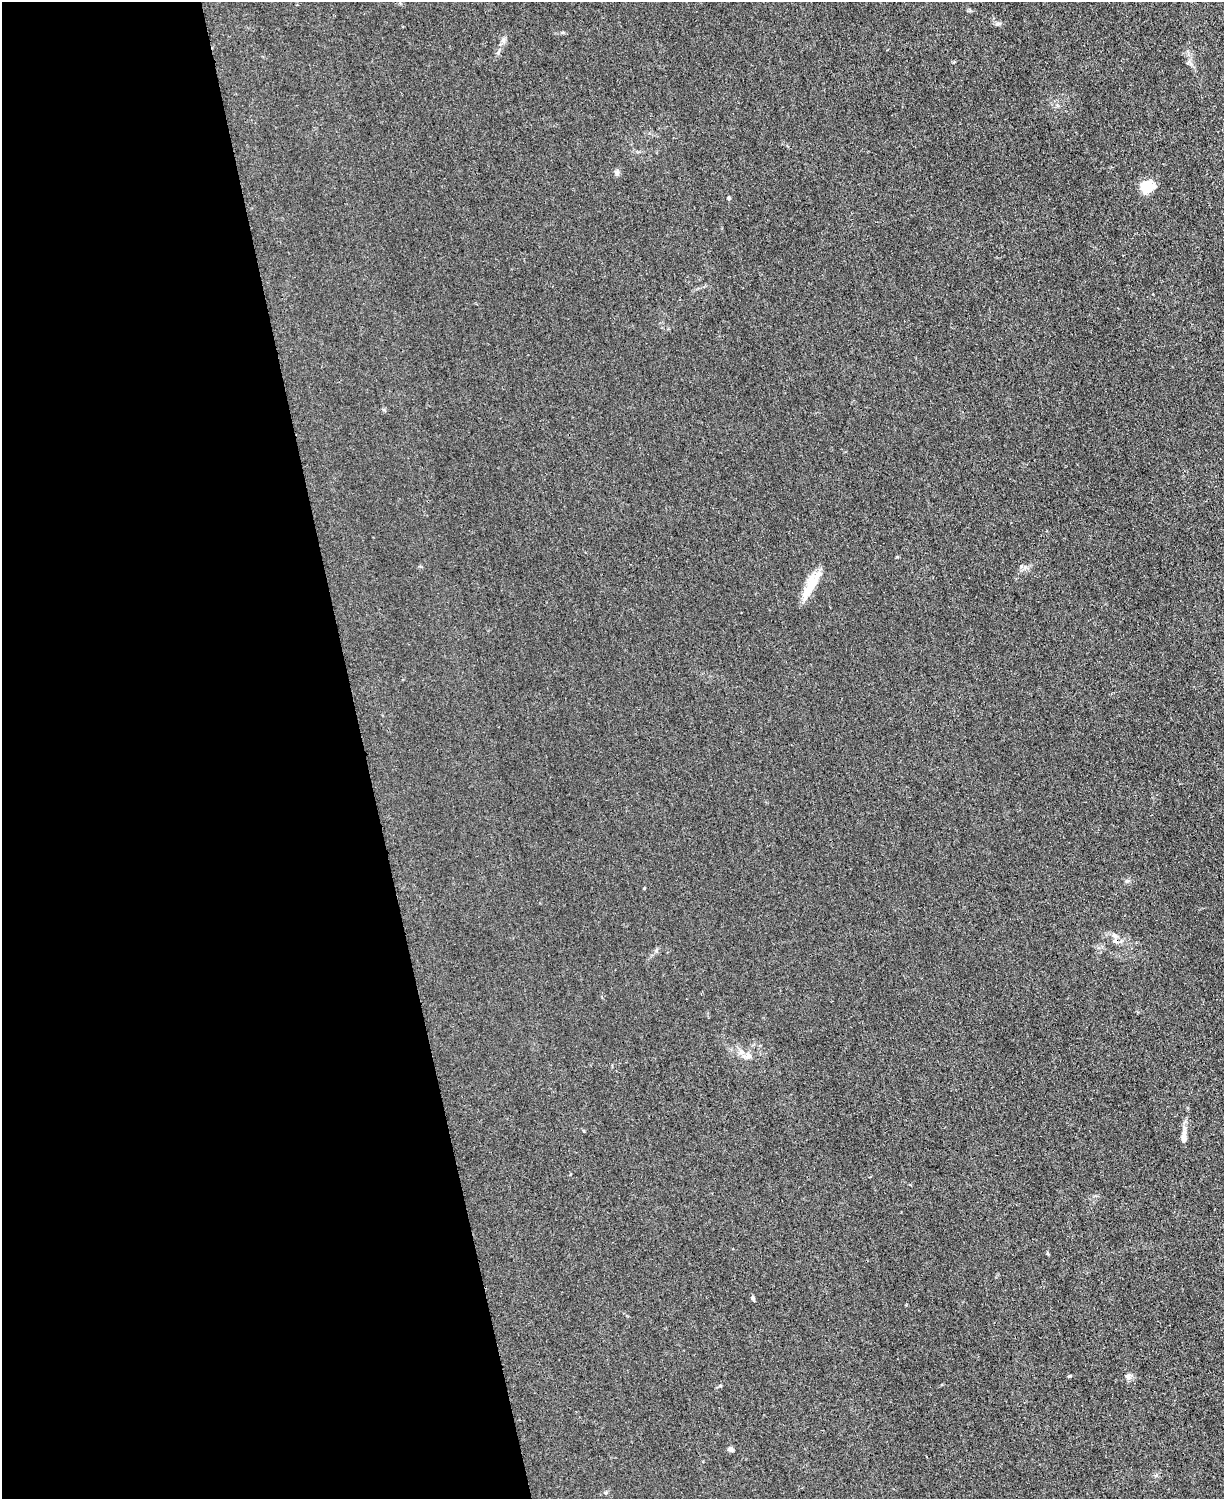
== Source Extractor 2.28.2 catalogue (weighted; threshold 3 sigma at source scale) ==
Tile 5 of 4 x 3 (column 1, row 2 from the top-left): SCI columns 13-1234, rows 1760-3256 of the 4923 x 4898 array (HDU 1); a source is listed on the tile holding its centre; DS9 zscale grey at full resolution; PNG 1226 x 1501 px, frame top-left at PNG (2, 2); no overlay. Shown black and unused: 30% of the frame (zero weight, under 3 of 4 exposures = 2% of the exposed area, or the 3 px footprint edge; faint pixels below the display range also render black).
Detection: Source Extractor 2.28.2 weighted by HDU 2 'WHT'; one run over the whole footprint, this tile lists its part. Background 0.0151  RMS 0.0046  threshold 0.0205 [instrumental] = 3 sigma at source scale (4.5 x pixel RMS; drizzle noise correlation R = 1.50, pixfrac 1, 0.05/0.05 arcsec/px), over >= 5 px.
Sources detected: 14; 1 cosmic-ray / hot-pixel residue — not listed; the other 13 listed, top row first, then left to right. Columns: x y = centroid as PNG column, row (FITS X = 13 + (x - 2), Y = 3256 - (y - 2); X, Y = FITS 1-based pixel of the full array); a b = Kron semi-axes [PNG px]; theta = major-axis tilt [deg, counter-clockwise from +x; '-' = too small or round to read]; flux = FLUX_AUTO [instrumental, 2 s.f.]
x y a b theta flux
998 24 7 5 20 0.91
503 40 6 6 - 1.1
617 173 7 6 - 1.1
1147 187 16 14 35 8.3
729 198 4 4 - 0.81
1021 566 6 4 88 0.76
811 586 35 10 63 9.8
1127 881 6 4 42 0.77
748 1056 9 7 77 1.8
1184 1138 13 6 -90 2.5
753 1298 7 4 -74 0.79
1128 1376 8 7 - 1.5
730 1449 7 5 -16 1.2
Unlisted compact peaks at least as high as the median listed source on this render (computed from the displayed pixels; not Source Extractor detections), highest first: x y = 1070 1376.